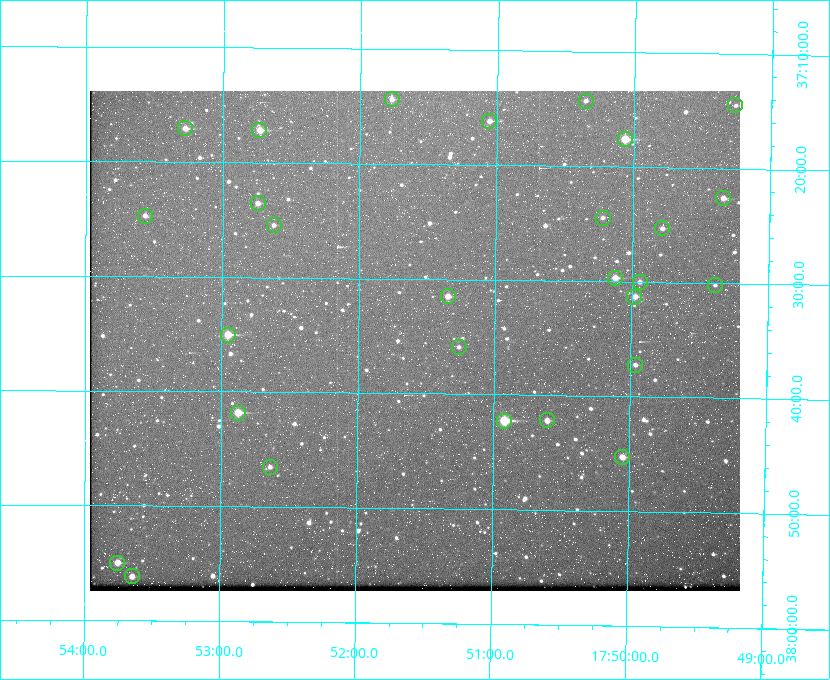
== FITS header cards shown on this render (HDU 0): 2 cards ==
NAXIS1  =                  650 / Width of table row in bytes
NAXIS2  =                  500 / Number of rows in table

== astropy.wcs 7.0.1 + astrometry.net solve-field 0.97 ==
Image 650 x 500 px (HDU 0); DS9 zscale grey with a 90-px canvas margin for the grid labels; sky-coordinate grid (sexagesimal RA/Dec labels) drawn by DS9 from the SOLVED WCS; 28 Tycho-2 reference stars matched to detected sources circled (green)
Header WCS: none
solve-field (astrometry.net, Tycho-2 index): SOLVED blind (the file carries no WCS)
Solved WCS: RA---TAN-SIP/DEC--TAN-SIP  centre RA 17:51:35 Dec +37:35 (267.90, +37.59 deg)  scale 5.23 arcsec/px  FOV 56.7' x 43.6'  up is +179 deg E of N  parity flipped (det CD > 0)
(file carries no celestial WCS; the grid is the blind solution)
Tycho-2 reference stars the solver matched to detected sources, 28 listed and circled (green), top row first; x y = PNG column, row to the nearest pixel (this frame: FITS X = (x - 90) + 1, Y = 500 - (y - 91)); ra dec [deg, ICRS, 3 dp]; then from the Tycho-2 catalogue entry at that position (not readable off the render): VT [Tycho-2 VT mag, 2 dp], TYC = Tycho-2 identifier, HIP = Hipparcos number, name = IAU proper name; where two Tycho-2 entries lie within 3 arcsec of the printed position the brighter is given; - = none
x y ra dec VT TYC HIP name
392 99 267.943 +37.240 10.39 2620-505-1 - -
586 101 267.589 +37.238 11.09 2619-212-1 - -
735 105 267.316 +37.242 12.03 2619-611-1 - -
489 121 267.764 +37.270 10.17 2620-784-1 - -
185 128 268.319 +37.285 9.88 2620-536-1 - -
259 130 268.183 +37.286 8.98 2620-786-1 87506 -
625 139 267.517 +37.293 8.96 2619-379-1 - -
723 198 267.335 +37.377 10.60 2619-634-1 - -
258 203 268.186 +37.393 10.44 2620-175-1 - -
145 216 268.392 +37.412 10.60 2620-800-1 - -
603 218 267.555 +37.408 11.50 2619-358-1 - -
274 225 268.156 +37.424 11.25 2620-712-1 - -
662 228 267.445 +37.422 11.17 2619-451-1 - -
615 278 267.531 +37.495 10.07 2619-274-1 - -
640 282 267.485 +37.500 11.33 2619-40-1 - -
715 285 267.347 +37.503 12.15 3088-638-1 - -
448 296 267.836 +37.525 9.96 3089-889-1 - -
634 297 267.494 +37.522 10.35 3088-270-1 - -
228 335 268.239 +37.584 8.64 3089-755-1 - -
459 347 267.815 +37.598 11.54 3089-1081-1 - -
635 365 267.491 +37.621 11.40 3088-1284-1 - -
238 413 268.219 +37.697 8.93 3089-671-1 - -
547 420 267.652 +37.703 11.04 3089-693-1 - -
504 421 267.730 +37.705 8.13 3089-1203-1 87349 -
622 457 267.512 +37.755 10.10 3089-2332-1 - -
270 467 268.159 +37.775 11.22 3089-2245-1 - -
117 563 268.439 +37.916 9.61 3089-2268-1 - -
132 576 268.412 +37.936 10.36 3089-2031-1 - -